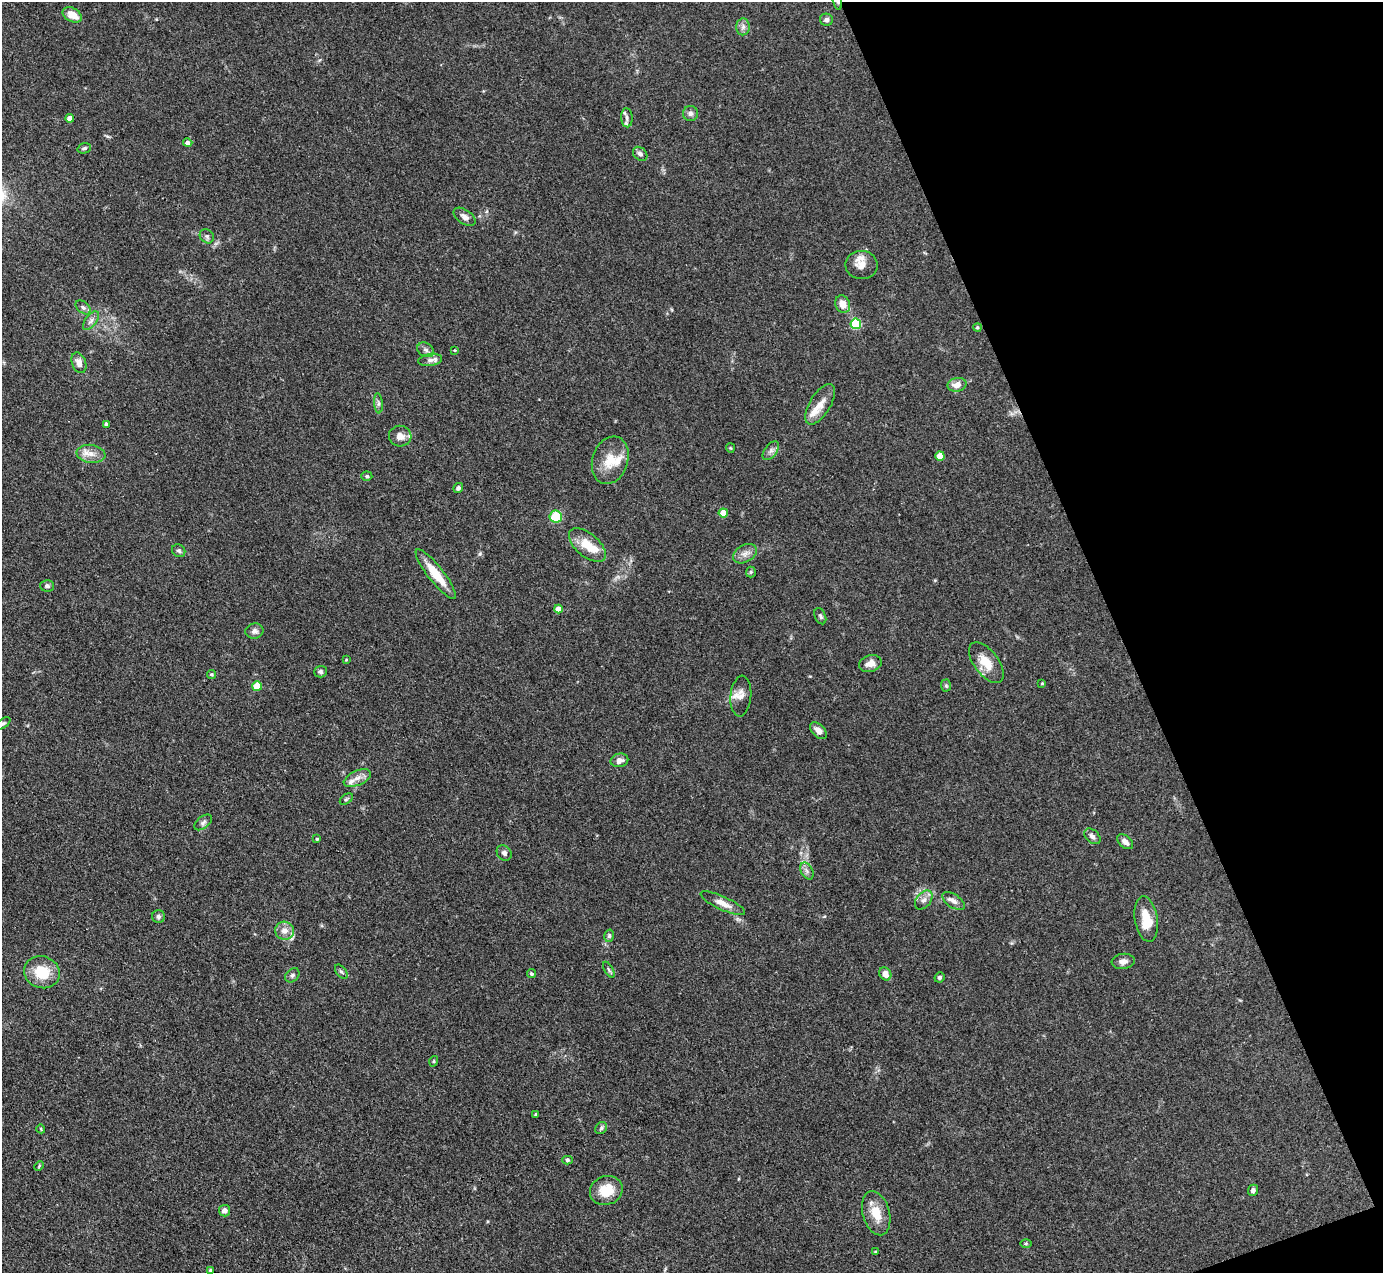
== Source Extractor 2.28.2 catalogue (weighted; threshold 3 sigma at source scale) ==
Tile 12 of 4 x 4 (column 4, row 3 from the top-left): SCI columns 4145-5525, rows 1551-2821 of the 5527 x 5514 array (HDU 1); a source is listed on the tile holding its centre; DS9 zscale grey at full resolution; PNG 1385 x 1275 px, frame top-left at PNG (2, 2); each listed source drawn as its Kron ellipse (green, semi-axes under 4 px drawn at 4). Shown black and unused: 19% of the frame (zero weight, under 3 of 4 exposures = <1% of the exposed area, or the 3 px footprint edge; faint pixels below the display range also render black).
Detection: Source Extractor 2.28.2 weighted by HDU 2 'WHT'; one run over the whole footprint, this tile lists its part. Background 0.0867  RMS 0.0058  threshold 0.0263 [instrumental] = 3 sigma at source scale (4.5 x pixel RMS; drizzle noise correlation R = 1.50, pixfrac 1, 0.05/0.05 arcsec/px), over >= 5 px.
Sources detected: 99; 6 inside a brighter listed object's ellipse — not listed separately; the other 93 listed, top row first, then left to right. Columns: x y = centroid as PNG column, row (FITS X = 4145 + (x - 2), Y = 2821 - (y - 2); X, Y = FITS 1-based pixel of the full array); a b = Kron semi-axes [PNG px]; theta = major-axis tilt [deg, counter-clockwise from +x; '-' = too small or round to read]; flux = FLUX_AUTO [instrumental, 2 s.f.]
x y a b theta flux
837 2 8 3 -75 1.1
72 15 10 7 -27 7.3
826 20 6 6 - 1.6
743 27 8 7 - 2.2
690 114 7 7 - 1.9
70 118 4 4 - 3.4
627 118 9 5 -87 2
188 143 5 4 - 2.2
84 148 7 5 16 1.3
640 154 8 6 -43 1.8
464 217 12 7 -33 2.8
207 236 8 6 -46 1.3
861 265 16 14 -2 6.7
843 304 9 7 -68 5.3
83 307 9 5 -40 1.6
91 321 11 5 52 2.2
856 324 5 5 - 40
977 327 4 4 - 0.8
426 350 9 6 -33 1.9
455 350 4 3 - 0.5
430 360 12 6 9 2.5
79 363 10 7 -71 4
957 385 9 6 12 4.9
378 403 10 4 -85 1.4
820 404 23 10 59 7.1
106 424 4 3 - 1.4
400 436 11 10 - 4.9
730 448 4 4 - 0.62
771 451 11 6 52 2.3
91 454 14 9 -8 5.4
940 456 5 4 - 9.4
610 460 24 17 72 13
367 476 5 4 - 0.9
458 488 5 4 - 1.2
723 513 4 4 - 9.1
556 517 6 6 - 18
587 545 22 11 -40 12
179 551 7 6 - 1.3
745 554 13 8 29 3.6
751 572 5 5 - 0.79
436 574 31 8 -52 14
47 586 7 6 - 1.4
558 609 4 4 - 5.2
820 616 8 5 -67 1.2
254 631 9 7 11 2.1
346 660 4 3 - 0.52
870 663 11 8 16 4.7
986 663 24 12 -53 10
320 672 6 6 - 1.3
212 674 4 4 - 0.94
1042 683 3 2 - 0.52
257 686 5 5 - 15
946 686 6 5 - 0.92
741 696 20 10 85 4.9
3 724 8 4 36 1.1
818 731 10 6 -45 3.9
619 760 9 6 12 3.5
357 778 14 7 24 4.1
346 799 7 4 36 0.92
203 822 10 6 37 1.8
1092 836 9 6 -41 2.2
317 839 3 3 - 0.6
1125 842 9 6 -40 2.9
504 853 8 6 -47 1.8
807 871 9 6 -61 2
924 900 11 7 50 2.8
954 901 13 6 -35 3.1
723 903 24 6 -24 5.5
158 916 6 6 - 1.6
1146 919 23 11 -81 13
285 931 10 9 - 4.6
609 936 6 5 - 1.1
1123 961 11 7 7 3.1
609 970 9 3 -60 1.1
42 972 18 16 -20 16
341 972 8 4 -51 1.2
531 974 5 4 - 0.94
885 974 7 5 -55 4.7
292 975 8 6 46 1.4
939 977 5 4 - 1.3
434 1061 5 3 - 0.52
536 1114 4 3 - 0.77
601 1128 6 5 - 1.2
41 1129 4 3 - 0.53
568 1160 5 4 - 1.1
39 1166 5 3 - 0.57
606 1190 17 14 23 13
1253 1190 5 5 - 1.9
224 1211 5 5 - 3.1
876 1213 23 13 -74 11
1026 1243 5 3 - 0.7
875 1252 3 3 - 0.51
210 1270 3 3 - 0.92
Overlapping masked pixels (flux is a lower limit): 1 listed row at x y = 837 2
Isophote crosses this tile's border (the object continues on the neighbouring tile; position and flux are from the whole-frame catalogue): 2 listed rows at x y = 837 2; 3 724